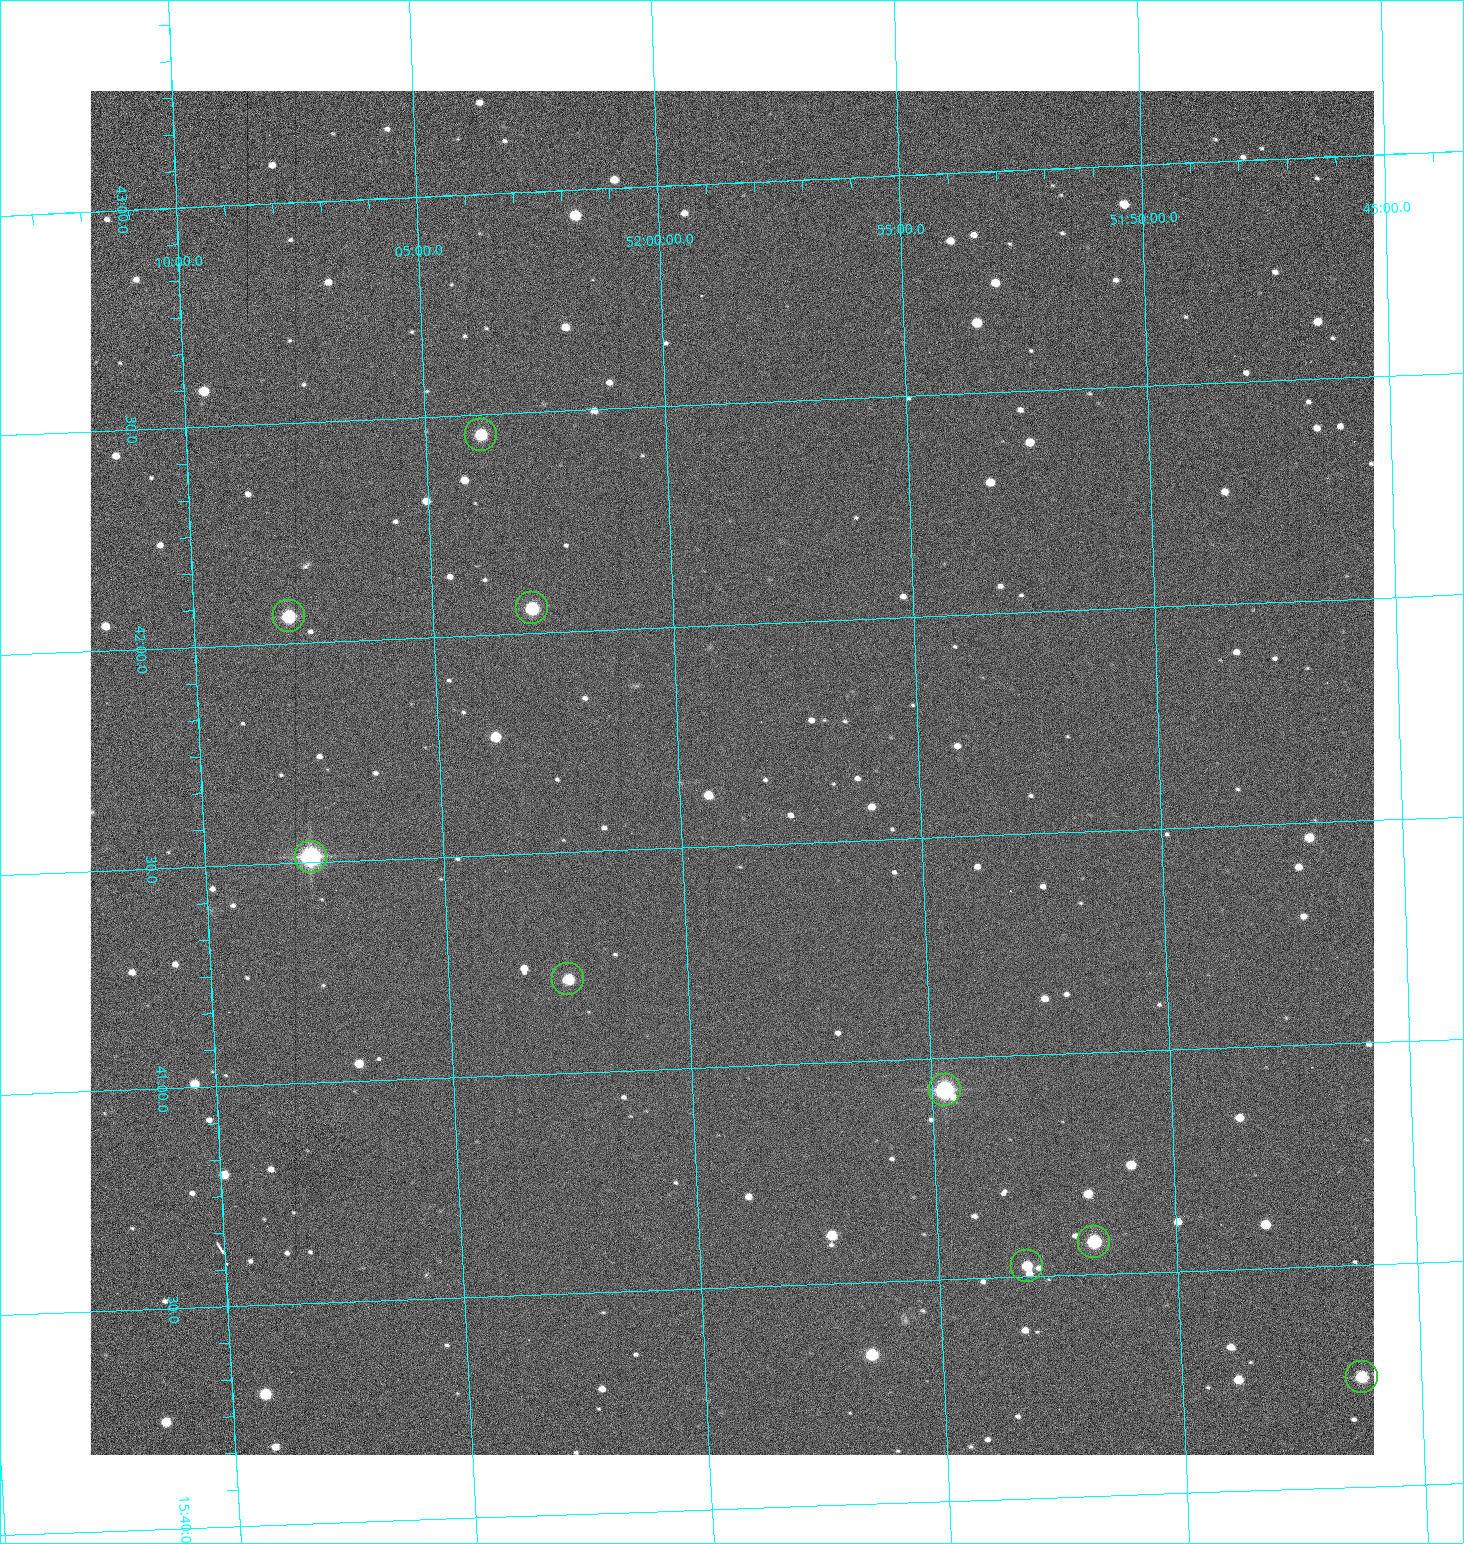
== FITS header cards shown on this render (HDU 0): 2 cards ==
NAXIS1  =                 1284 /fastest changing axis
NAXIS2  =                 1364 /next to fastest changing axis

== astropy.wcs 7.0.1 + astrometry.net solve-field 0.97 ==
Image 1284 x 1364 px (HDU 0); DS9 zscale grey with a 90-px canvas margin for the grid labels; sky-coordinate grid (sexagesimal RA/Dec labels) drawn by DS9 from the SOLVED WCS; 9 Tycho-2 reference stars matched to detected sources circled (green)
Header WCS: RA---TAN/DEC--TAN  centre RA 15:41:40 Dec +51:59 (235.42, +51.98 deg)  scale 1.26 arcsec/px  FOV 26.9' x 28.5'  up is +92 deg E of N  parity flipped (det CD > 0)
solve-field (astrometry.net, Tycho-2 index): VERIFIED the header's WCS against the Tycho-2 star catalogue (9 matches, 0 conflicts) and refined it, rather than solving blind
Solved WCS: RA---TAN-SIP/DEC--TAN-SIP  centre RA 15:41:40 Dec +51:59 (235.42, +51.98 deg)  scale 1.25 arcsec/px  FOV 26.8' x 28.5'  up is +92 deg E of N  parity flipped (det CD > 0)
The solver's refit moves the header's centre by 0.62 arcsec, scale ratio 0.9971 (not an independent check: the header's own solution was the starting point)
Tycho-2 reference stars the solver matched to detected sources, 9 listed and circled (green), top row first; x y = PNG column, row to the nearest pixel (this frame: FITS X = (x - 90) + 1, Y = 1364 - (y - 91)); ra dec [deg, ICRS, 3 dp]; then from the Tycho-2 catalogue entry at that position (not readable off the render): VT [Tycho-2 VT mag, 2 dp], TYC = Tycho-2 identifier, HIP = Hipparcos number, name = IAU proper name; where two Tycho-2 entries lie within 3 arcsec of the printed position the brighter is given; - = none
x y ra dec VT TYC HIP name
481 435 235.614 +52.064 11.61 3489-1132-1 - -
532 608 235.514 +52.049 11.19 3489-1407-1 - -
289 616 235.515 +52.133 11.12 3489-1380-1 - -
311 857 235.378 +52.130 9.31 3489-1322-1 76850 -
568 979 235.303 +52.042 11.52 3489-958-1 - -
945 1090 235.232 +51.912 9.59 3489-824-1 - -
1094 1242 235.143 +51.862 10.97 3489-1016-1 - -
1027 1266 235.131 +51.886 12.29 3489-908-1 - -
1362 1377 235.062 +51.771 11.53 3489-1453-1 - -